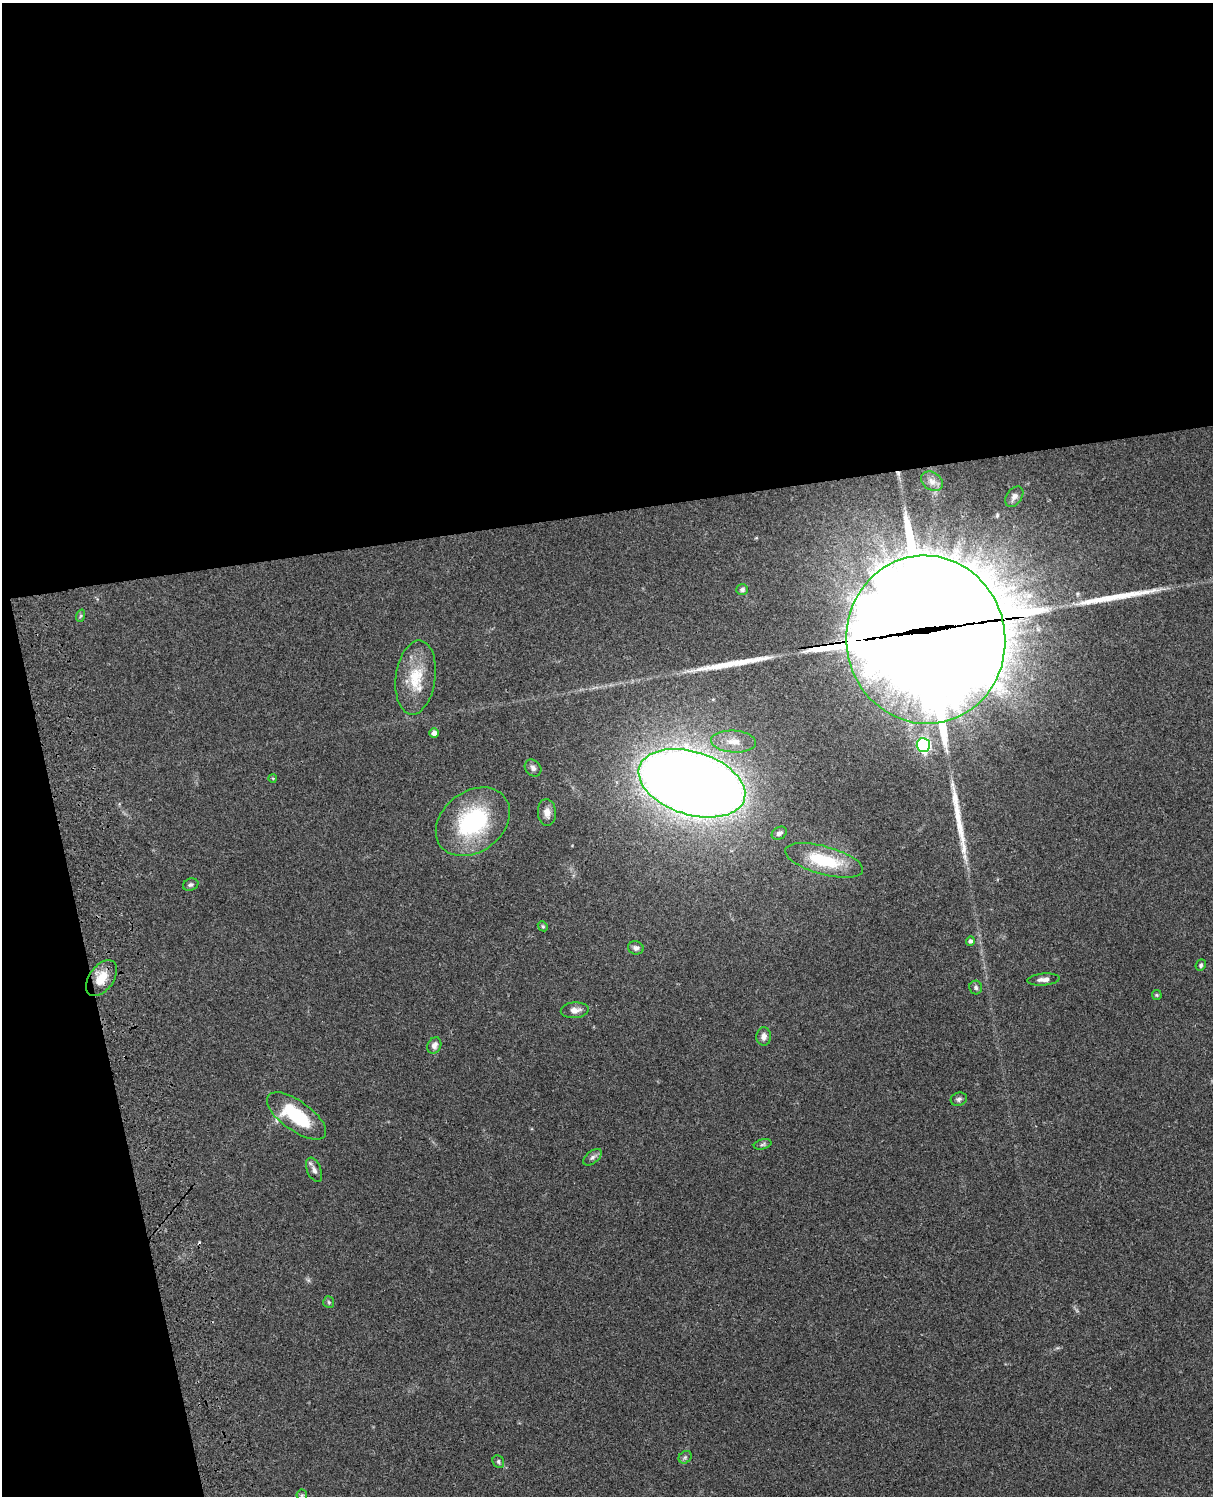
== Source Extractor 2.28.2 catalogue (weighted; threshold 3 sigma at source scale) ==
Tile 1 of 4 x 3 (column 1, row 1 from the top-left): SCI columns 121-1331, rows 3267-4760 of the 5083 x 4925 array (HDU 1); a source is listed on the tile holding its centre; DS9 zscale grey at full resolution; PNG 1215 x 1498 px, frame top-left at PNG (2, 3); each listed source drawn as its Kron ellipse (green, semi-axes under 4 px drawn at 4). Shown black and unused: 39% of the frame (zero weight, under 3 of 4 exposures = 6% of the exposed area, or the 3 px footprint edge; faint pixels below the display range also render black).
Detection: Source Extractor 2.28.2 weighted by HDU 2 'WHT'; one run over the whole footprint, this tile lists its part. Background 0.0782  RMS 0.0059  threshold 0.0266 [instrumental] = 3 sigma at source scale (4.5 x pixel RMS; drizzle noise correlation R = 1.50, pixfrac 1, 0.05/0.05 arcsec/px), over >= 5 px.
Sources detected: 45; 3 inside a brighter object's white glare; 1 cosmic-ray / hot-pixel residue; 3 long thin detections or spike segments (spike, bleed or trail) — neither listed nor drawn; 1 inside a brighter listed object's ellipse — not listed separately; the other 37 listed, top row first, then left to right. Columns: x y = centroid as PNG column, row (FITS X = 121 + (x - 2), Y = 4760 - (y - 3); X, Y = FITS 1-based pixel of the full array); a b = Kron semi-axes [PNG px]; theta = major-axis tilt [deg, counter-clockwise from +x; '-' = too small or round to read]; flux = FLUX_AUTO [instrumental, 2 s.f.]
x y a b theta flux
932 481 12 9 -35 3.5
1014 497 11 7 55 2.8
742 589 6 5 - 1.2
80 616 6 4 70 0.81
926 640 84 79 -81 14000
416 678 37 19 82 21
434 733 5 5 - 2.9
734 742 22 11 -4 8.9
923 745 7 6 - 110
533 768 9 7 -47 2.2
273 778 4 3 - 0.43
692 783 55 31 -17 1300
547 812 13 9 -85 4.2
473 822 40 30 37 60
779 833 8 6 27 1.9
824 860 40 14 -15 32
191 885 8 6 20 1.4
543 926 5 4 - 0.75
970 941 4 4 - 1.8
636 948 8 6 -16 1.9
1201 965 6 5 - 1.1
101 978 20 12 54 11
1043 979 16 6 5 3.2
976 987 7 6 - 1.3
1157 995 5 4 - 0.7
575 1010 14 8 4 4
764 1037 9 7 87 3.2
434 1045 8 6 63 2.8
959 1099 8 6 19 1.7
296 1116 35 15 -36 34
763 1144 9 5 15 1.3
592 1157 11 6 38 1.9
314 1170 13 7 -66 2.8
329 1302 6 5 - 0.95
685 1457 7 5 44 1.3
498 1462 7 5 -57 1.2
302 1495 5 5 - 0.83
Overlapping masked pixels (flux is a lower limit): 1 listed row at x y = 926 640